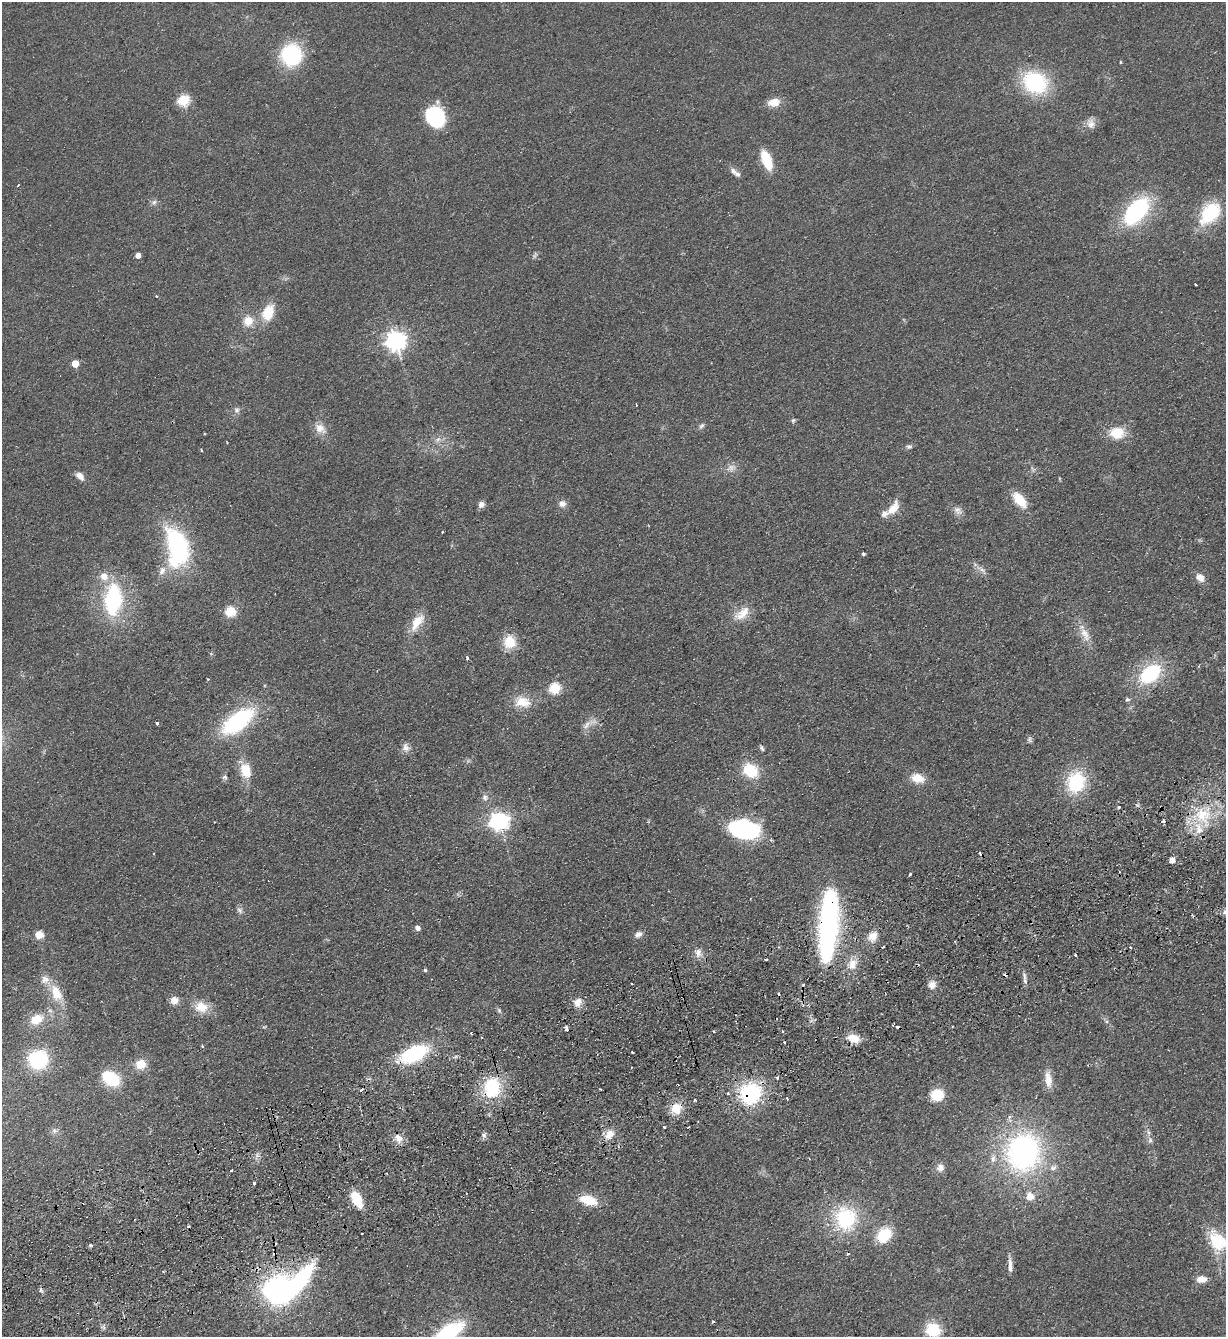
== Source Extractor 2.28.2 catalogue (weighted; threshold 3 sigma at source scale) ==
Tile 7 of 4 x 4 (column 3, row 2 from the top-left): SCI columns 2747-3970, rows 2727-4061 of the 5367 x 5452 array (HDU 1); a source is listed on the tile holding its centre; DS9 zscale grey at full resolution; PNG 1228 x 1339 px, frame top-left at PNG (2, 2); no overlay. Shown black and unused: <1% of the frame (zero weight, under 2 of 3 exposures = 3% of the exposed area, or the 3 px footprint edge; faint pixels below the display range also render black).
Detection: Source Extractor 2.28.2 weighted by HDU 2 'WHT'; one run over the whole footprint, this tile lists its part. Background 0.0637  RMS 0.0093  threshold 0.0417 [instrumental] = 3 sigma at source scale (4.5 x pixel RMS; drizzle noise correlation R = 1.50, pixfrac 1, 0.05/0.05 arcsec/px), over >= 5 px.
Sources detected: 165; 2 inside a brighter object's white glare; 16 cosmic-ray / hot-pixel residue — not listed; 7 inside a brighter listed object's ellipse — not listed separately; the other 140 listed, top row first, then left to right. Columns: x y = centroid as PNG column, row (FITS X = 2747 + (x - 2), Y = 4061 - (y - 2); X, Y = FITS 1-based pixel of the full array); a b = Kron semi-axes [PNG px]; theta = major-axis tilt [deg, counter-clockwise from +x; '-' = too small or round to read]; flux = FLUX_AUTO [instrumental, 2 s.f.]
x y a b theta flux
291 55 20 18 -84 78
1120 62 4 3 - 0.94
1035 82 23 20 -27 83
183 100 6 6 - 78
774 102 15 10 11 11
435 117 20 16 -54 69
1091 124 14 11 -74 6.6
766 160 15 7 -69 36
733 171 9 7 -41 3.6
18 185 3 2 - 1
154 202 7 5 44 2.4
1136 211 29 16 51 110
1210 213 29 18 49 46
138 255 5 5 - 5.5
156 296 3 2 - 1.6
268 312 24 16 67 21
248 321 11 11 - 13
395 340 7 7 - 490
75 364 5 5 - 16
237 410 8 8 - 3.2
793 420 6 5 - 1.6
701 426 9 5 51 2.3
320 428 17 12 -39 9.5
1117 433 15 12 5 23
438 439 8 5 44 2.8
227 443 3 2 - 0.65
909 446 7 6 - 2.2
201 450 4 2 - 0.73
732 467 11 7 7 4.6
80 476 10 7 -43 6.1
1019 500 17 9 -49 23
481 504 8 7 - 4.4
562 504 9 9 - 5
893 508 18 9 53 14
957 510 13 9 -58 5.3
442 532 3 2 - 1
178 545 30 16 -66 130
863 554 3 3 - 1.7
982 569 13 5 -34 4.2
162 571 13 9 69 6.8
1200 577 11 8 -46 7
113 599 34 18 86 85
230 612 10 9 - 18
742 613 25 12 39 15
417 622 25 11 55 16
1085 634 21 10 -65 11
509 642 15 14 - 19
467 658 4 3 - 2.6
1150 673 21 14 41 68
555 688 6 6 - 67
1127 700 5 5 - 2.2
522 702 23 15 -9 18
238 721 34 16 38 100
157 723 3 3 - 5.2
587 725 16 6 58 5.9
1029 740 8 6 -67 2.2
406 747 12 9 -70 5
761 748 9 4 -59 1.7
245 770 18 12 -75 20
750 770 16 13 -36 31
224 777 7 5 1 2.1
917 778 15 10 -19 14
1076 782 25 20 76 51
485 797 9 8 - 3.7
1119 807 4 3 - 1.6
1203 816 32 21 -60 42
499 821 7 7 - 410
1163 822 4 3 - 5.6
744 829 27 16 -12 110
771 840 4 3 - 1.3
1172 860 5 5 - 7
910 874 3 3 - 4.1
240 910 10 5 -49 2.7
1225 912 8 5 72 3.1
828 926 59 14 86 270
417 928 5 5 - 4.4
638 934 10 8 29 4.5
39 935 10 9 - 7.6
872 936 11 9 60 11
1130 947 4 3 - 1.3
698 952 12 6 -87 5
1075 955 3 3 - 2.3
766 959 3 2 - 2
852 964 15 11 69 11
425 970 4 4 - 1.5
1025 981 9 5 -70 3.2
932 985 10 9 - 6.2
56 993 22 13 -67 20
174 1000 9 9 - 7.4
578 1002 12 9 70 7.2
201 1007 16 13 -23 16
499 1010 8 5 -63 1.8
36 1019 17 12 25 16
714 1031 3 3 - 1.8
481 1038 3 2 - 1.8
853 1038 13 9 -16 15
784 1042 3 3 - 0.98
202 1046 3 2 - 2.1
632 1052 3 3 - 1.4
414 1054 23 12 27 86
38 1059 14 14 - 81
141 1064 12 12 - 13
111 1078 15 10 -34 51
777 1078 3 3 - 3.1
1048 1079 21 8 -85 11
492 1087 19 15 84 55
728 1093 3 2 - 2.3
750 1093 20 19 - 81
937 1095 11 10 - 26
787 1098 3 3 - 5.8
695 1100 3 3 - 1.2
676 1109 13 13 - 15
1009 1117 6 6 - 2.4
664 1127 3 3 - 4.7
54 1131 8 7 - 3.3
609 1134 14 11 62 9.4
483 1135 6 4 -89 2.3
398 1138 12 9 -53 7.8
1150 1140 10 6 80 2.9
1023 1152 35 31 76 220
809 1158 3 2 - 0.69
940 1168 11 10 - 5.6
1053 1168 10 7 15 4.1
232 1170 3 2 - 3.6
254 1183 3 3 - 2.3
1030 1196 9 9 - 8.9
357 1200 13 7 -60 36
588 1200 20 10 -16 21
846 1218 28 24 -80 64
188 1226 3 3 - 1.8
884 1235 15 13 49 31
1218 1241 25 18 -45 35
90 1245 3 3 - 5.8
1010 1266 19 5 -89 5.6
1201 1279 12 7 3 8.1
41 1290 6 4 89 1.7
277 1290 26 21 50 190
713 1321 3 3 - 1.4
933 1330 13 12 - 36
448 1333 25 11 33 100
Overlapping masked pixels (flux is a lower limit): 5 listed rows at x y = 828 926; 414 1054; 492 1087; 750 1093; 676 1109
Isophote crosses this tile's border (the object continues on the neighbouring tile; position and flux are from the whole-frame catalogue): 4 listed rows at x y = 1225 912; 1218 1241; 933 1330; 448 1333